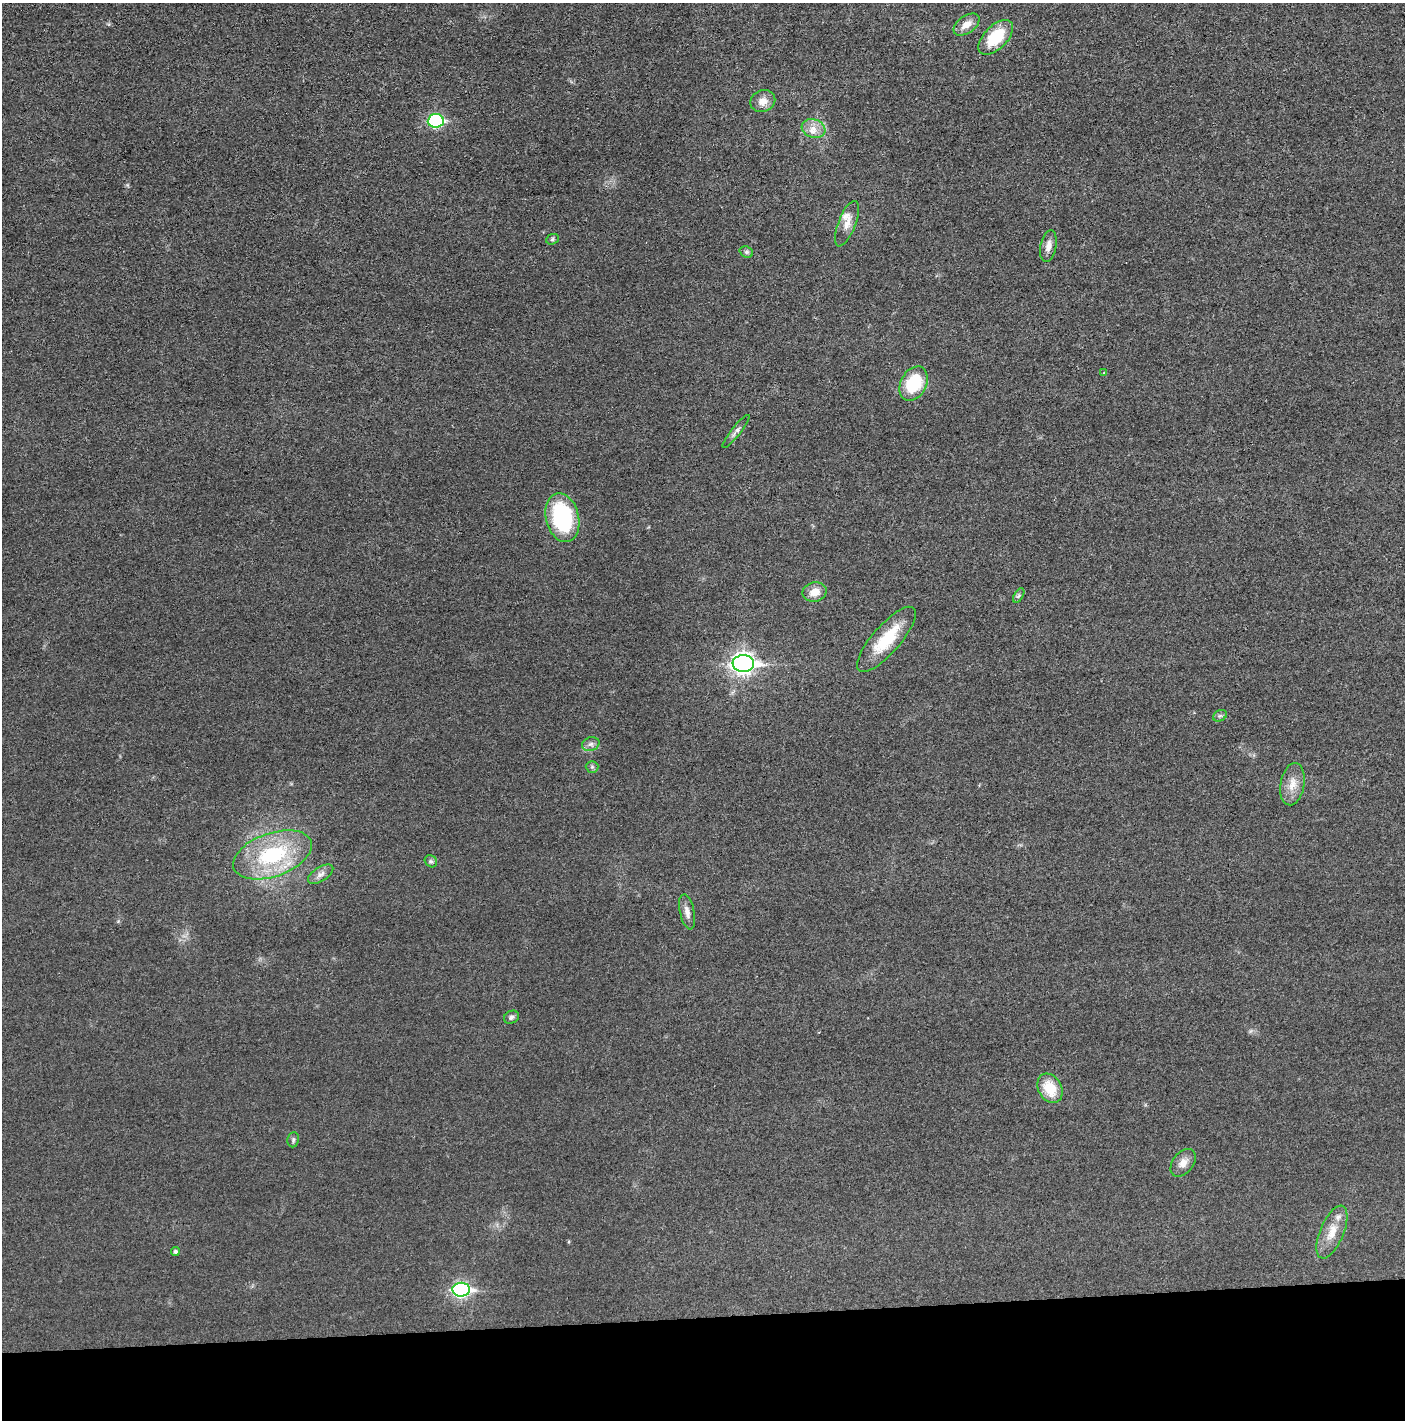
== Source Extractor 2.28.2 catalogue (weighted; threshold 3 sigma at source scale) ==
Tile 8 of 3 x 3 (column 2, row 3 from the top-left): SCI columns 1416-2818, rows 9-1426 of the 4234 x 4262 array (HDU 1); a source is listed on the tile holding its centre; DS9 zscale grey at full resolution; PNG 1407 x 1422 px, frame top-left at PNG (2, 3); each listed source drawn as its Kron ellipse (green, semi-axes under 4 px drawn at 4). Shown black and unused: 7% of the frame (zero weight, under 3 of 5 exposures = <1% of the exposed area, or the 3 px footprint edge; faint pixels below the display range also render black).
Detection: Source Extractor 2.28.2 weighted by HDU 2 'WHT'; one run over the whole footprint, this tile lists its part. Background 0.0176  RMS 0.0046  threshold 0.0208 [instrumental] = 3 sigma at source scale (4.5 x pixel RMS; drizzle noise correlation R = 1.50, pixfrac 1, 0.05/0.05 arcsec/px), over >= 5 px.
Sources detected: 35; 3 inside a brighter listed object's ellipse — not listed separately; the other 32 listed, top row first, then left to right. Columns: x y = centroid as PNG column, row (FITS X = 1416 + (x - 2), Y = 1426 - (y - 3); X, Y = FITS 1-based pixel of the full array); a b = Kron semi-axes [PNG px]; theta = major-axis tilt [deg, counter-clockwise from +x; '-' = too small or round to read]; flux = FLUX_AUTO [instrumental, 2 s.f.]
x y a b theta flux
967 25 15 8 35 4.9
996 37 21 11 45 19
763 101 13 11 22 4.2
436 121 8 7 - 58
814 128 12 9 -18 4
847 224 24 8 69 4.7
552 239 6 5 - 0.78
1048 246 16 8 79 3.2
746 252 7 5 -21 1
1104 373 4 4 - 0.38
914 384 18 13 62 22
736 431 21 4 52 2
562 518 25 16 -76 47
815 592 12 9 14 5.6
1019 595 8 4 59 0.9
886 639 41 14 49 20
743 664 11 8 1 250
1220 716 7 5 29 1
591 744 9 6 16 1.9
592 767 6 6 - 0.83
1292 784 21 12 79 6.3
272 855 41 22 19 42
431 861 7 5 -42 1
321 874 14 7 33 2.5
687 912 18 7 -77 3.1
511 1017 8 6 28 1.4
1050 1088 15 11 -61 12
293 1140 8 5 83 1
1183 1163 16 10 52 4.1
1332 1232 28 12 67 8.1
175 1252 4 4 - 1.1
461 1290 9 7 1 110